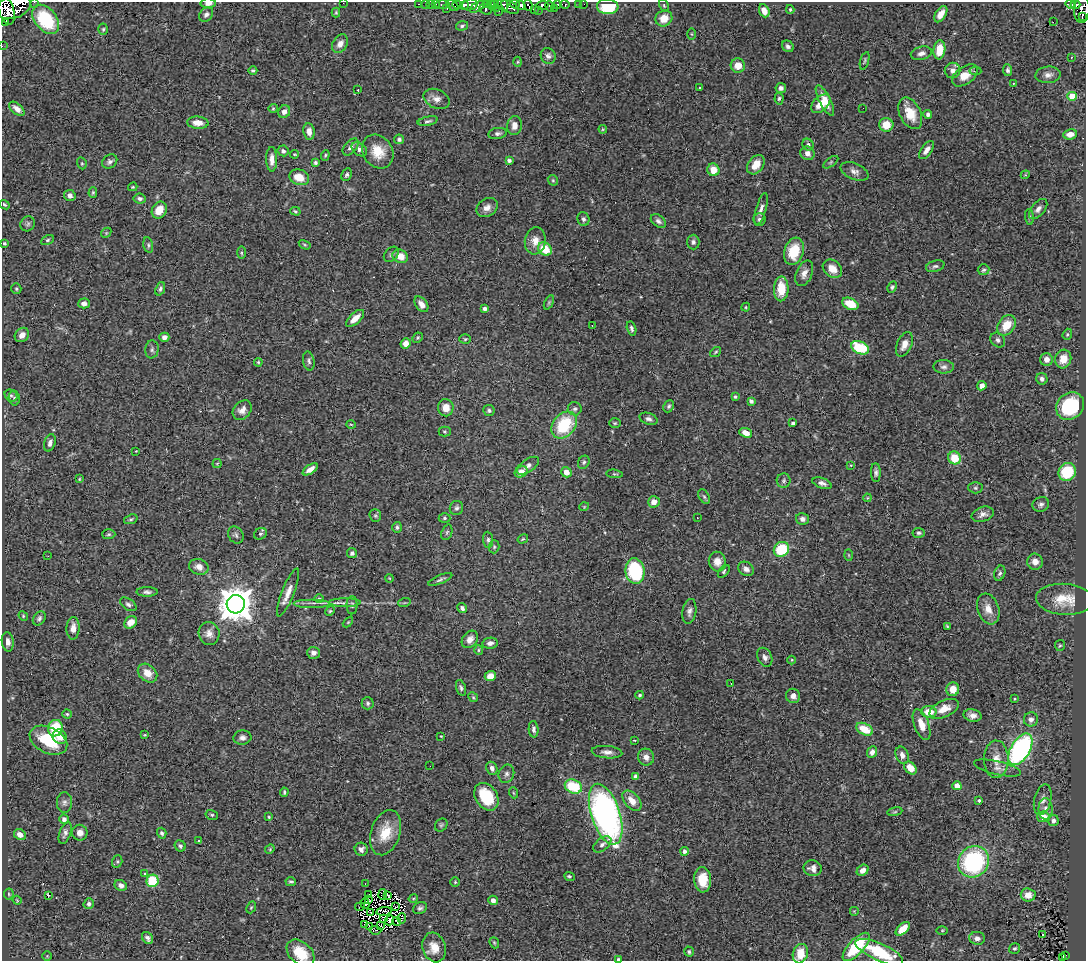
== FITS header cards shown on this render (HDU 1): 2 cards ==
NAXIS1  =                 1084
NAXIS2  =                  959

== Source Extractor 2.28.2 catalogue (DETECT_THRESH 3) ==
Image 1084 x 959 px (HDU 1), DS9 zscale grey, 1 PNG px = 1 image px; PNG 1088 x 963 px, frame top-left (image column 1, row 959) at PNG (2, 2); each listed source drawn as its Kron ellipse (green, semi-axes under 4 px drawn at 4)
Background 0.793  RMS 0.035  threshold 0.106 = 3 sigma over >= 5 px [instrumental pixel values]
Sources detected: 402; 4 with non-positive FLUX_AUTO (blend fragments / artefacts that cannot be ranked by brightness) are neither listed nor drawn; the other 398 listed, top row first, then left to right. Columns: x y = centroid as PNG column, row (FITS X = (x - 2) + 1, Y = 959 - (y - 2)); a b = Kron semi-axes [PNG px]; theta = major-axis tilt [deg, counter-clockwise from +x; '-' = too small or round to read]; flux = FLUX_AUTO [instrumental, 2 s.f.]
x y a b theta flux
34 2 2 2 - 14
208 3 8 5 1 13
343 3 2 2 - 19
419 4 3 2 - 6.4
425 4 2 2 - 5.3
436 4 3 2 - 12
515 4 5 3 - 4.3
558 4 4 3 - 15
565 4 5 3 - 75
579 4 2 2 - 3.2
584 4 2 2 - 2.6
1070 4 5 4 - 51
1075 4 5 3 - 39
431 5 4 3 - 0.8
443 5 7 3 1 30
452 5 7 3 -40 150
457 5 4 3 - 140
464 5 4 3 - 130
470 5 8 5 9 290
486 5 4 3 - 51
491 5 5 2 - 55
495 5 3 2 - 9.4
503 5 7 5 -69 200
521 5 5 4 - 190
528 5 6 3 -64 110
542 5 6 4 7 82
550 6 6 2 -78 17
664 6 7 4 -63 3.4
14 7 18 11 20 480
477 7 8 4 33 45
510 7 10 5 -33 100
608 7 11 7 -4 100
497 8 4 3 - 37
555 8 3 2 - 11
447 9 3 2 - 11
485 9 6 5 - 130
534 9 2 2 - 4.2
790 9 4 3 - 2.9
1082 9 14 8 86 170
6 10 15 7 -72 720
538 11 3 2 - 23
764 11 7 5 -66 19
336 12 5 4 - 2.8
499 12 3 2 - 13
941 14 9 5 58 19
206 15 8 6 46 8.4
1082 16 3 2 - 6.9
664 18 8 8 - 29
46 19 16 11 -51 140
1053 22 2 2 - 1200
5 23 3 3 - 13000
462 26 6 4 17 4.1
103 29 5 4 - 3.6
691 34 5 3 - 2.3
340 44 10 7 58 17
2 46 2 2 - 4.8
788 46 6 5 - 8.1
939 50 9 6 83 47
921 53 11 6 13 12
548 56 8 7 - 9.8
1071 57 3 2 - 3.5
865 61 9 4 73 3.5
518 62 5 3 - 2.3
738 65 7 7 - 25
953 70 8 7 - 12
1008 70 6 4 -83 6.2
253 71 4 3 - 3.9
975 71 6 3 -3 4.1
965 75 15 8 36 27
1048 75 12 8 5 13
1013 83 3 3 - 3
699 87 3 3 - 11
781 88 5 5 - 8.6
358 90 2 2 - 1.5
1072 96 4 4 - 61
779 98 6 4 85 4
436 99 14 9 -24 17
825 100 17 5 -63 30
821 104 11 7 44 33
273 108 4 4 - 2.9
863 108 2 2 - 0.85
17 109 9 5 -41 15
284 112 6 5 - 14
910 113 17 10 -63 49
928 114 4 4 - 6
428 121 10 4 13 5.7
198 123 11 6 -4 25
514 125 9 7 84 19
886 125 7 7 - 39
603 129 4 4 - 2.3
309 132 8 6 -82 16
498 133 9 5 10 6.5
1070 134 7 5 9 17
399 139 5 5 - 5.5
808 145 6 5 - 4.8
351 147 10 6 50 11
359 149 8 6 -40 9.5
927 150 10 5 55 13
283 151 5 5 - 7.6
378 152 18 14 -56 50
807 153 7 6 - 13
294 154 4 3 - 2.4
325 155 5 4 - 3.2
272 159 12 5 -90 17
509 160 4 3 - 5
110 161 8 6 36 7.6
831 162 9 4 36 3.7
82 163 6 4 -69 3.3
315 163 4 3 - 4.7
756 165 11 7 51 31
713 170 6 6 - 36
855 171 15 8 -23 14
347 175 6 4 64 5.6
1025 175 4 3 - 2.3
299 177 10 7 -19 38
553 180 5 4 - 3.2
133 187 5 3 - 2.8
93 192 5 4 - 3.5
70 195 6 5 - 10
140 199 6 5 - 7.3
4 205 5 3 - 3.3
487 208 11 8 32 15
761 209 16 5 74 13
1038 209 12 6 50 11
159 210 9 7 58 32
295 211 5 4 - 3.3
1029 217 8 4 -83 4.1
583 219 7 6 - 6.6
759 219 6 6 - 5.7
658 221 8 5 -38 7.8
28 224 8 7 - 6.5
106 233 6 4 46 3.3
47 240 7 4 28 3.9
535 241 13 10 82 23
693 242 7 6 - 6.5
4 243 4 3 - 3.3
148 245 8 4 -78 4.5
305 245 6 4 -31 2.9
545 249 7 6 - 53
794 251 14 9 71 64
242 253 6 3 -90 3
391 254 8 6 47 4.9
400 256 8 6 -25 29
935 266 9 5 15 6
832 269 10 8 -40 25
984 270 6 5 - 4.7
804 273 13 8 67 16
892 287 6 4 62 3.9
16 289 5 5 - 3.6
160 289 7 4 69 5.5
781 289 12 7 88 54
549 302 7 4 64 3.2
84 303 6 5 - 12
421 304 9 5 -53 14
850 304 8 5 -26 52
746 307 4 4 - 2.2
485 309 4 4 - 7.4
355 318 11 5 42 22
592 325 3 2 - 2.3
1006 325 11 8 53 43
631 328 7 4 -76 6.2
1067 334 6 4 70 3.4
22 335 8 6 45 16
164 337 5 4 - 11
418 338 5 4 - 3
465 339 6 5 - 3.7
998 340 8 6 -47 7
406 344 5 5 - 23
904 344 13 7 67 21
860 348 9 6 -24 96
152 349 9 6 83 7
716 352 6 4 37 3.1
1046 359 6 6 - 17
1063 359 9 8 - 33
309 361 9 5 -77 6.3
258 362 4 4 - 2.8
944 367 10 6 -1 8.4
1042 379 6 5 - 7.9
982 386 5 4 - 15
11 395 7 5 -37 4.1
735 397 4 3 - 4.5
14 398 7 5 -80 4.6
751 401 4 3 - 8.7
669 406 6 5 - 4.6
1070 406 15 13 42 150
446 408 8 8 - 24
575 409 7 6 - 7.1
242 410 11 8 47 15
489 410 6 5 - 4.7
649 419 9 5 -20 8
615 423 6 4 1 3.2
793 423 4 3 - 5.6
351 424 5 3 - 2.1
564 425 15 11 50 120
445 431 6 5 - 3.4
746 433 6 4 -23 21
50 443 9 5 73 9.5
136 451 2 2 - 1.7
955 458 6 6 - 60
584 462 7 5 63 4.7
217 464 4 4 - 2.5
851 465 3 2 - 2.2
528 466 13 6 35 9.3
310 469 9 4 34 14
521 472 6 5 - 18
566 472 5 5 - 23
1067 472 9 8 - 98
876 473 9 5 -88 6.2
615 474 8 3 -7 3.2
79 479 4 3 - 2.3
784 481 7 7 - 6.2
822 483 10 5 -20 9.3
975 488 7 5 -2 4.3
704 497 8 5 -61 4.4
867 498 4 3 - 2.3
654 502 6 5 - 19
1041 504 8 7 - 8.2
584 507 5 3 - 1.8
456 508 7 6 - 6.5
983 514 11 7 19 12
375 516 6 5 - 4.4
445 518 6 5 - 3.8
697 518 3 2 - 2
131 519 7 4 18 3.7
802 519 6 5 - 10
397 527 5 5 - 5.4
447 532 8 5 70 4.7
919 533 6 5 - 5.3
109 534 6 5 - 4
260 534 7 5 29 4.6
236 535 9 7 -55 6.6
523 539 5 3 - 2.4
488 540 8 5 -84 6.2
494 547 6 5 - 3.9
781 549 8 7 - 99
352 553 5 5 - 5.7
849 555 6 4 -88 2.4
48 556 3 2 - 2.1
717 562 10 8 -77 20
1035 562 8 7 - 18
199 567 10 7 -20 16
746 569 8 6 -33 12
635 571 13 9 -82 180
724 571 7 4 51 3.8
1000 573 8 5 69 5.8
389 578 4 3 - 1.8
440 579 13 3 23 5.7
147 592 10 4 1 7.5
288 592 25 6 68 22
319 598 5 3 - 2.1
1065 599 29 15 -4 53
312 603 18 2 0 8.7
345 603 16 4 0 10
404 603 6 4 18 3.3
128 604 9 5 -33 6.5
236 604 9 9 - 5400
352 605 9 5 90 5.7
462 608 5 4 - 6.9
988 609 16 10 -71 28
330 611 5 4 - 3.2
689 611 13 7 81 11
23 616 5 4 - 3
39 618 8 5 56 6.3
131 622 7 5 44 26
348 622 6 3 45 2.4
947 626 4 2 - 2.3
73 628 11 6 88 18
209 633 11 10 - 17
470 639 9 7 52 14
8 642 9 6 -84 11
490 643 8 5 9 9.9
1060 645 5 5 - 3.3
479 650 5 3 - 2.6
313 653 6 6 - 11
765 657 10 7 -65 10
792 660 4 3 - 1.8
147 673 11 8 -41 28
490 676 5 5 - 28
731 683 3 2 - 4.9
461 688 8 4 -74 5.9
953 689 7 6 - 27
640 695 4 3 - 3.5
793 696 7 7 - 12
473 697 5 4 - 2.9
1014 699 4 4 - 2.8
368 703 6 6 - 4.8
944 709 15 8 25 28
929 712 7 5 0 39
67 714 4 4 - 3.5
972 715 9 6 -13 13
1031 719 7 7 - 10
921 725 16 7 -70 28
55 728 8 7 - 85
534 729 8 5 -86 7.1
864 729 9 5 -27 50
145 735 4 3 - 2.3
441 736 3 2 - 1.8
60 737 8 6 -45 24
242 738 9 7 4 9.8
48 740 20 13 -26 110
634 740 3 2 - 1.6
1020 749 17 9 59 510
607 752 15 6 -5 13
872 752 6 5 - 11
902 755 9 6 -69 13
646 757 8 8 - 13
996 759 19 12 89 34
430 766 2 2 - 2.5
492 768 7 5 -66 11
910 768 7 5 -45 30
997 768 24 6 -13 17
506 774 9 7 67 8.5
636 776 4 4 - 8.7
957 786 4 4 - 38
573 787 9 6 -25 100
284 792 4 3 - 4.1
514 793 6 3 -70 2.4
486 797 15 10 -56 93
979 800 3 3 - 5.8
1043 800 15 8 77 15
632 801 12 7 -50 29
64 802 10 7 90 9
1046 809 10 7 -89 12
895 812 7 4 9 3.4
606 814 31 14 -72 820
212 815 6 5 - 4
269 817 3 3 - 2.7
1043 817 6 5 - 31
64 819 5 4 - 11
1053 820 5 5 - 8.3
441 825 7 5 51 4.6
65 833 11 5 71 8.7
80 833 8 7 - 15
162 833 5 4 - 6.8
386 833 23 14 73 61
20 835 6 5 - 18
199 840 3 3 - 3
602 844 10 6 38 9.7
180 846 6 5 - 5.6
270 849 5 4 - 2.8
361 849 7 6 - 9.6
684 851 4 4 - 7.8
117 861 6 5 - 3.5
973 862 16 15 - 290
813 868 9 8 - 13
863 870 6 5 - 15
144 874 3 3 - 4
569 876 5 4 - 4.3
703 880 12 8 -86 41
153 881 6 6 - 92
291 882 5 4 - 4.3
455 882 5 5 - 3.3
365 884 2 2 - 9.3
121 885 6 5 - 10
9 894 5 5 - 3.2
383 894 5 2 - 3.8
369 895 3 2 - 2.8
388 895 4 3 - 4.2
1028 895 7 6 - 21
48 896 3 2 - 22
413 898 5 3 - 2.8
17 900 4 3 - 2.1
368 900 3 2 - 2.8
493 900 5 4 - 13
89 904 5 5 - 7
365 904 5 2 - 4.6
251 907 6 4 68 3.1
360 907 5 2 - 0.42
396 907 3 2 - 1.1
420 908 7 6 - 5.6
384 911 7 4 9 0.48
854 911 5 5 - 2.6
370 912 3 2 - 3.4
402 918 5 3 - 0.22
383 919 3 2 - 2
390 920 5 2 - 1.8
397 921 4 2 - 2.7
364 924 3 3 - 12
380 926 3 2 - 0.98
369 927 3 2 - 3
903 929 8 5 42 32
375 930 6 2 -5 2.7
942 930 6 4 1 2.6
1042 934 3 3 - 41
147 938 6 5 - 7.9
977 938 8 6 -5 10
494 943 6 4 -69 3.1
434 947 15 11 -72 30
856 947 18 7 47 130
1015 948 6 5 - 3.8
689 952 5 5 - 4.2
879 952 26 8 -24 120
300 953 16 11 -43 59
800 954 10 7 72 47
1065 955 3 2 - 16
47 956 5 4 - 2.2
1063 958 4 3 - 20
619 959 4 2 - 6.6
At the frame edge (FLAGS 8, measured only in part): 10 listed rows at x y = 34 2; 208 3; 343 3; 1082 9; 6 10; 5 23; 2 46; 300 953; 800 954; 619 959
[4 non-positive-flux detections neither listed nor drawn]